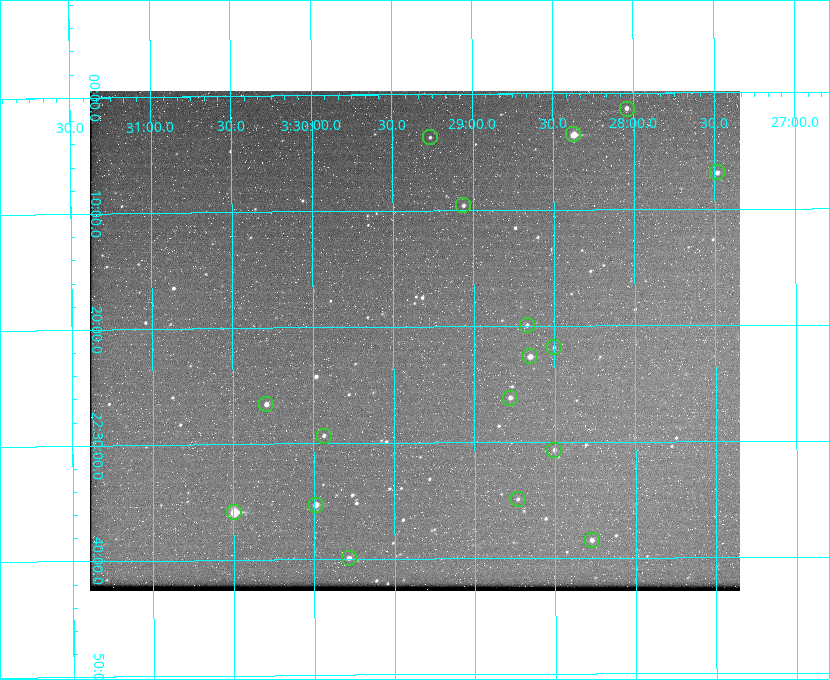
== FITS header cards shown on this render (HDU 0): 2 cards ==
NAXIS1  =                  650 / Width of table row in bytes
NAXIS2  =                  500 / Number of rows in table

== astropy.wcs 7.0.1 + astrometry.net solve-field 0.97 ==
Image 650 x 500 px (HDU 0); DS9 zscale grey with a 90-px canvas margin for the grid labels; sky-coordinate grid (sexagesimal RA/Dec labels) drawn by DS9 from the SOLVED WCS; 17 Tycho-2 reference stars matched to detected sources circled (green)
Header WCS: none
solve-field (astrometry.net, Tycho-2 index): SOLVED blind (the file carries no WCS)
Solved WCS: RA---TAN-SIP/DEC--TAN-SIP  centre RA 03:29:22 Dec +22:21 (52.34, +22.35 deg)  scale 5.17 arcsec/px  FOV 56.0' x 43.1'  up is -180 deg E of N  parity flipped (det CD > 0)
(file carries no celestial WCS; the grid is the blind solution)
Tycho-2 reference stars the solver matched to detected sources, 17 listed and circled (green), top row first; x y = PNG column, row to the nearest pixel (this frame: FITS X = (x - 90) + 1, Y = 500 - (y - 91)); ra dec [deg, ICRS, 3 dp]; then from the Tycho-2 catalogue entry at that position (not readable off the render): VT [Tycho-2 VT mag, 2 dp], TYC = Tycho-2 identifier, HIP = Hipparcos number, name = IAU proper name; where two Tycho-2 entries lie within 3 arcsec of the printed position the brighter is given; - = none
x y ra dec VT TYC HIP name
627 109 52.010 +22.023 11.65 1246-553-1 16144 -
573 134 52.094 +22.059 8.73 1246-565-1 16174 -
430 137 52.316 +22.062 11.63 1246-490-1 - -
717 172 51.872 +22.114 10.68 1245-1095-1 - -
463 205 52.265 +22.160 11.20 1246-515-1 - -
527 325 52.168 +22.332 11.56 1246-558-1 - -
554 347 52.126 +22.364 12.17 1246-628-1 - -
530 356 52.163 +22.377 10.31 1246-508-1 - -
510 398 52.194 +22.436 11.10 1246-758-1 - -
266 404 52.573 +22.443 9.90 1246-338-1 - -
324 436 52.484 +22.489 11.63 1246-473-1 - -
554 450 52.126 +22.511 11.81 1797-918-1 - -
518 499 52.183 +22.582 11.55 1797-1044-1 - -
316 505 52.497 +22.588 9.77 1798-224-1 - -
234 512 52.624 +22.598 10.47 1798-308-1 - -
592 540 52.069 +22.641 10.36 1797-946-1 - -
349 558 52.446 +22.665 11.05 1798-126-1 - -